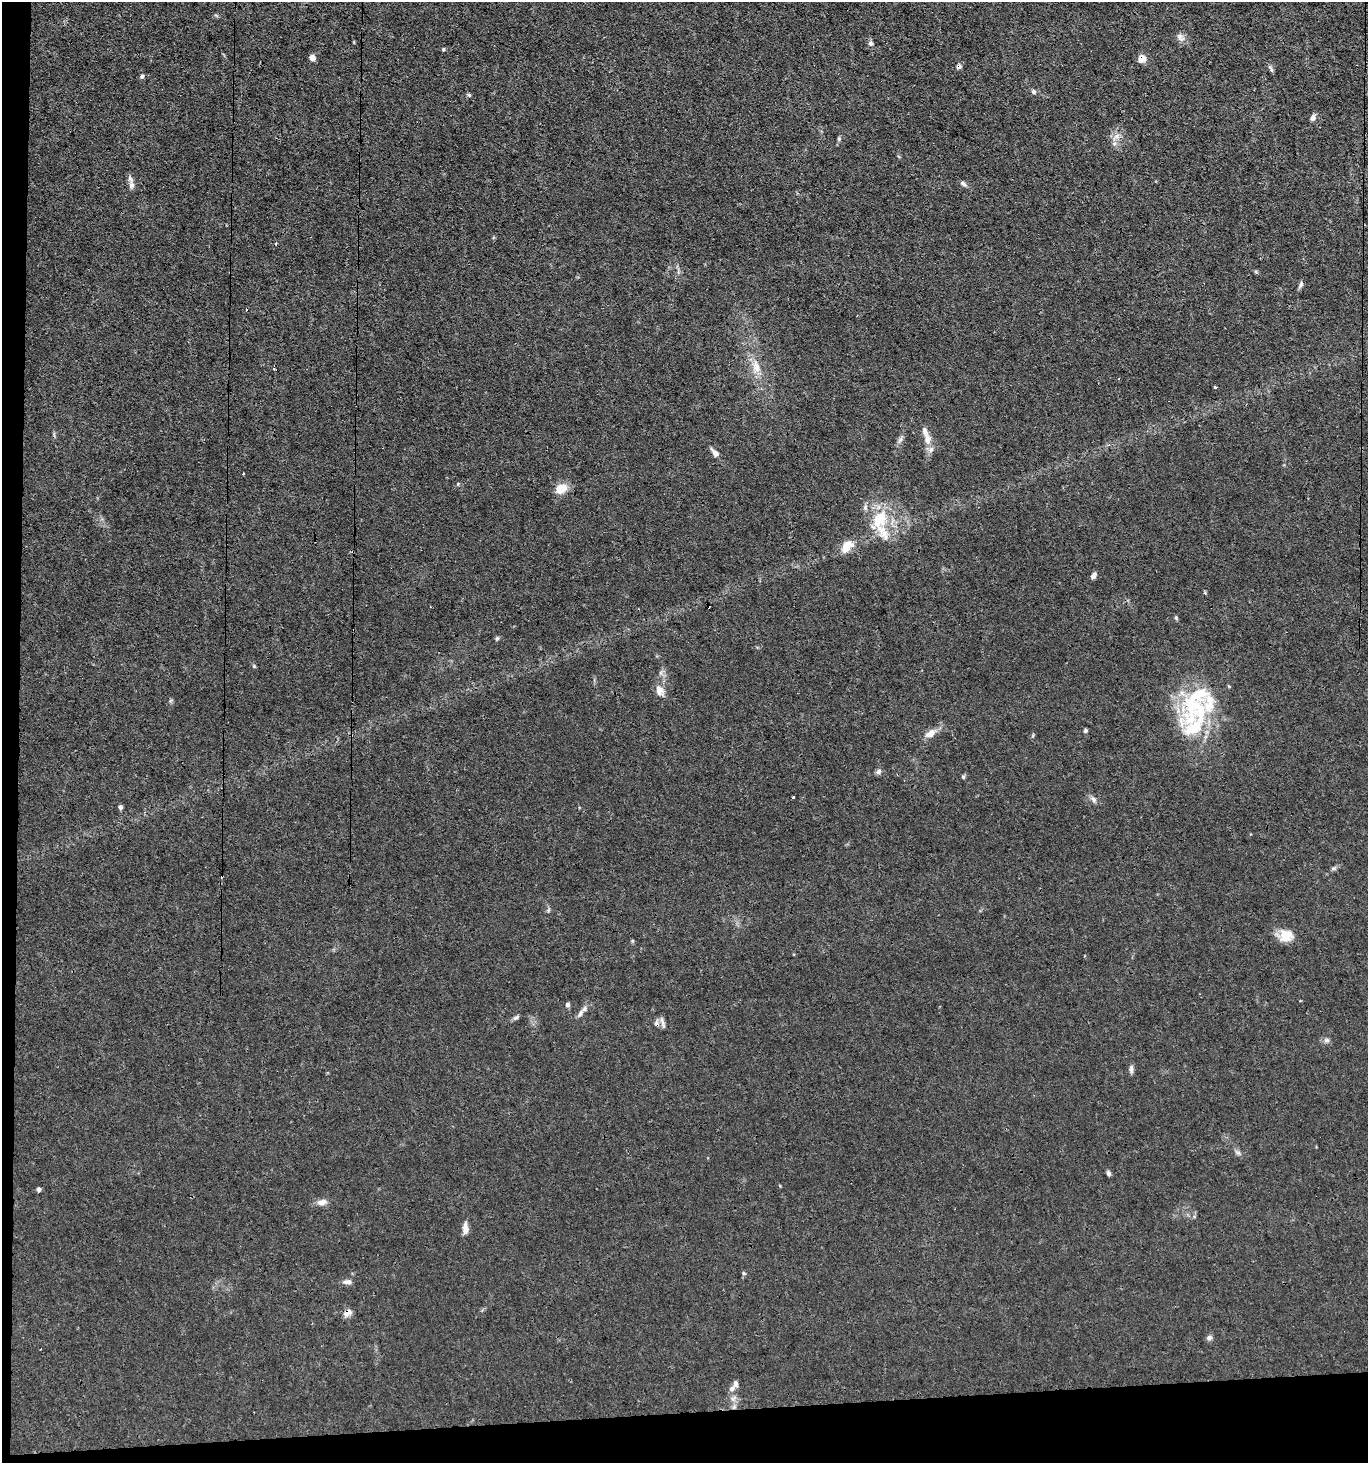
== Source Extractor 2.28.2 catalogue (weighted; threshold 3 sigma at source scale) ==
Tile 7 of 3 x 3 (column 1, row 3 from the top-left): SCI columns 138-1503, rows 1-1461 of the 4355 x 4384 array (HDU 1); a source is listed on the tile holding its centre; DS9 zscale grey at full resolution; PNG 1370 x 1465 px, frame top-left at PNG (2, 2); no overlay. Shown black and unused: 5% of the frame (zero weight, under 3 of 4 exposures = <1% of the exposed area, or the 3 px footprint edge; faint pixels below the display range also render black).
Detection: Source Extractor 2.28.2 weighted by HDU 2 'WHT'; one run over the whole footprint, this tile lists its part. Background 0.0192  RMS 0.0031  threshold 0.0141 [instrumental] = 3 sigma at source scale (4.5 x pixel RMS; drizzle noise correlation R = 1.50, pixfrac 1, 0.05/0.05 arcsec/px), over >= 5 px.
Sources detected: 69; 3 cosmic-ray / hot-pixel residue — not listed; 10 inside a brighter listed object's ellipse — not listed separately; the other 56 listed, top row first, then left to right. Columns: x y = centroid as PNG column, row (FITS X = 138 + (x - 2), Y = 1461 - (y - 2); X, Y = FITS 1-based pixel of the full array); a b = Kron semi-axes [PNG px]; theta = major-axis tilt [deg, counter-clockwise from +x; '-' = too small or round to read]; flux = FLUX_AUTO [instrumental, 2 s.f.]
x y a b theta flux
1180 37 13 7 -67 1.4
871 43 6 6 - 0.91
443 49 5 4 - 0.36
312 58 5 5 - 2.6
1142 59 5 5 - 5.1
959 67 5 5 - 1.3
1271 69 11 4 -51 0.6
142 76 5 5 - 0.64
1033 92 6 6 - 0.63
469 95 6 4 -42 0.42
1313 117 8 5 55 1.3
1116 137 13 6 48 1.7
839 139 6 5 - 0.51
963 184 9 5 -37 0.8
131 185 10 8 -89 1.2
1301 285 9 5 65 0.83
756 366 20 10 -75 4
274 369 3 3 - 0.34
1215 387 3 3 - 0.49
927 439 14 9 -90 2.5
900 440 10 5 55 0.89
715 453 11 6 -49 1.7
561 489 14 11 25 4.2
883 532 51 15 -65 9.6
847 546 18 11 49 4.1
1093 576 7 5 62 1.2
1176 618 5 4 - 0.44
497 638 5 5 - 0.46
659 690 12 10 -69 2.5
1195 698 83 23 63 23
1085 730 5 5 - 0.61
930 734 14 8 36 2.6
879 771 8 6 65 0.91
963 777 5 4 - 0.48
793 797 3 3 - 0.86
1094 800 9 6 -58 1.1
120 807 5 4 - 0.8
1334 868 7 4 44 0.63
1284 935 19 12 -47 4.4
568 1004 6 6 - 0.73
584 1009 10 6 54 1.3
516 1018 10 5 35 0.68
663 1023 17 4 -74 1
1326 1040 7 6 - 0.92
1131 1069 12 5 -86 0.92
1238 1153 7 4 -19 0.63
1108 1173 7 5 -72 0.68
39 1189 5 4 - 0.72
322 1202 13 8 12 1.9
465 1228 12 6 -89 2.6
743 1273 5 5 - 0.45
347 1282 13 6 2 1.2
347 1313 9 6 34 2.5
1209 1338 7 6 - 1
735 1383 9 6 84 1.1
734 1407 7 4 19 0.62
Overlapping masked pixels (flux is a lower limit): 3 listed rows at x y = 1142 59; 959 67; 347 1313